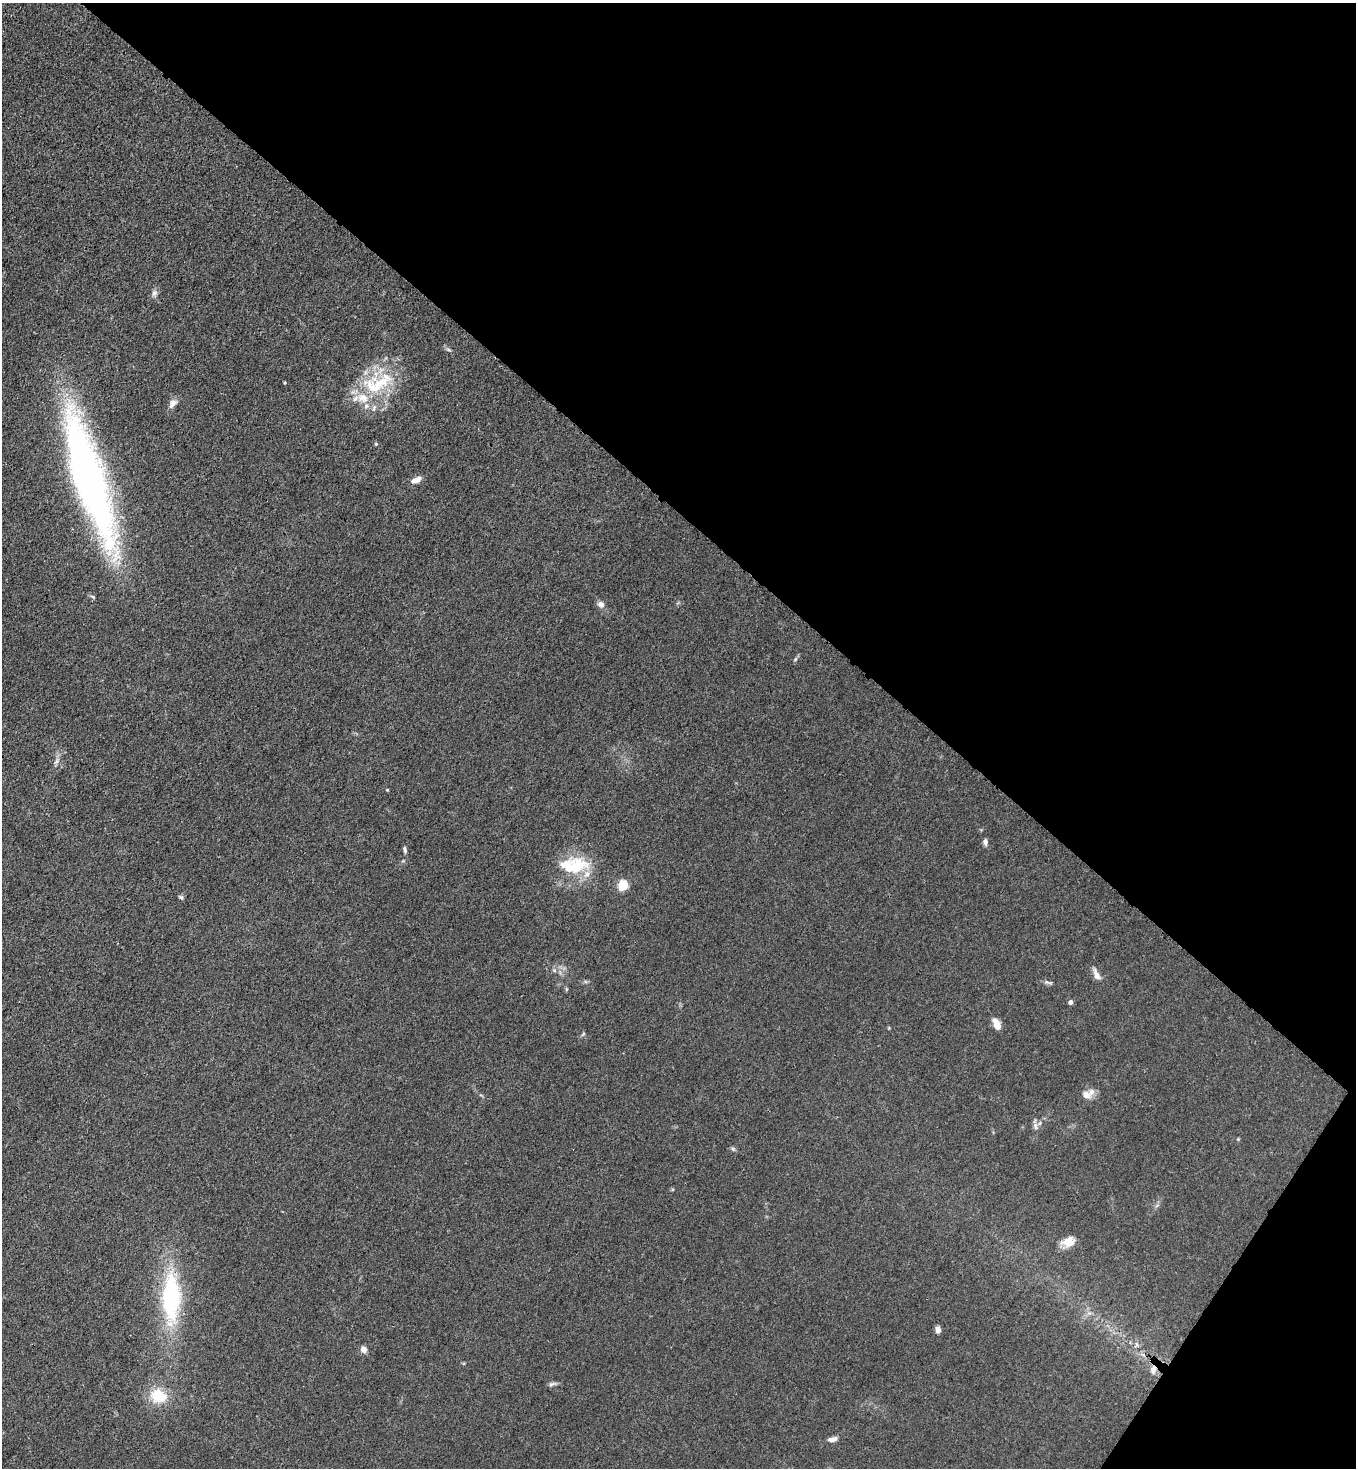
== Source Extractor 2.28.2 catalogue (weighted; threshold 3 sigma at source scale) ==
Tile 8 of 4 x 4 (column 4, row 2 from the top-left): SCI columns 4286-5639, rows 2992-4457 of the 6004 x 5982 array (HDU 1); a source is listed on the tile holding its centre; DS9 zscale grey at full resolution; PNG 1358 x 1470 px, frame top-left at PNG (2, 3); no overlay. Shown black and unused: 38% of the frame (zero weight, under 3 of 4 exposures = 7% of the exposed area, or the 3 px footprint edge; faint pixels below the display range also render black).
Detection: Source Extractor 2.28.2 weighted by HDU 2 'WHT'; one run over the whole footprint, this tile lists its part. Background 0.0206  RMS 0.0028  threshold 0.0127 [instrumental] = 3 sigma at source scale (4.5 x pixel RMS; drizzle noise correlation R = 1.50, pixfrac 1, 0.05/0.05 arcsec/px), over >= 5 px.
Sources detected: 40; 1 inside a brighter object's white glare — not listed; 6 inside a brighter listed object's ellipse — not listed separately; the other 33 listed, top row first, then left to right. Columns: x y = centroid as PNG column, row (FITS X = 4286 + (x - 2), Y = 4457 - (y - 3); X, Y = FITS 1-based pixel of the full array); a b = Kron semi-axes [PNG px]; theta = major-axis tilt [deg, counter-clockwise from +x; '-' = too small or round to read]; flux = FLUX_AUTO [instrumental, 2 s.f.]
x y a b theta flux
154 293 9 7 44 0.91
448 349 7 4 -20 0.44
285 383 4 3 - 0.25
378 383 52 24 22 18
173 404 13 8 45 1.6
376 444 5 4 - 0.31
89 478 126 26 -73 160
416 480 13 7 23 1.8
601 604 8 7 - 1.4
795 659 6 5 - 0.44
56 761 7 5 58 0.76
985 842 8 5 88 0.95
405 850 9 4 -82 0.62
578 865 34 23 -11 11
623 885 5 5 - 20
181 897 6 5 - 0.48
554 970 6 4 -18 0.45
1097 975 15 7 -61 1.7
1046 982 7 5 -11 0.64
1070 1002 6 6 - 0.65
997 1024 12 6 -68 3
583 1034 7 4 45 0.38
1086 1095 13 10 -15 2
1035 1126 11 6 -68 1
733 1149 7 4 -45 0.47
1068 1242 17 11 15 3.2
171 1298 59 21 -90 30
938 1330 8 6 -88 1.2
364 1349 8 7 - 1.5
1153 1369 11 8 79 1.3
551 1384 9 5 26 0.7
158 1396 19 15 -18 7.9
832 1439 12 6 12 1.3
Overlapping masked pixels (flux is a lower limit): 2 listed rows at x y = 89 478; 1153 1369